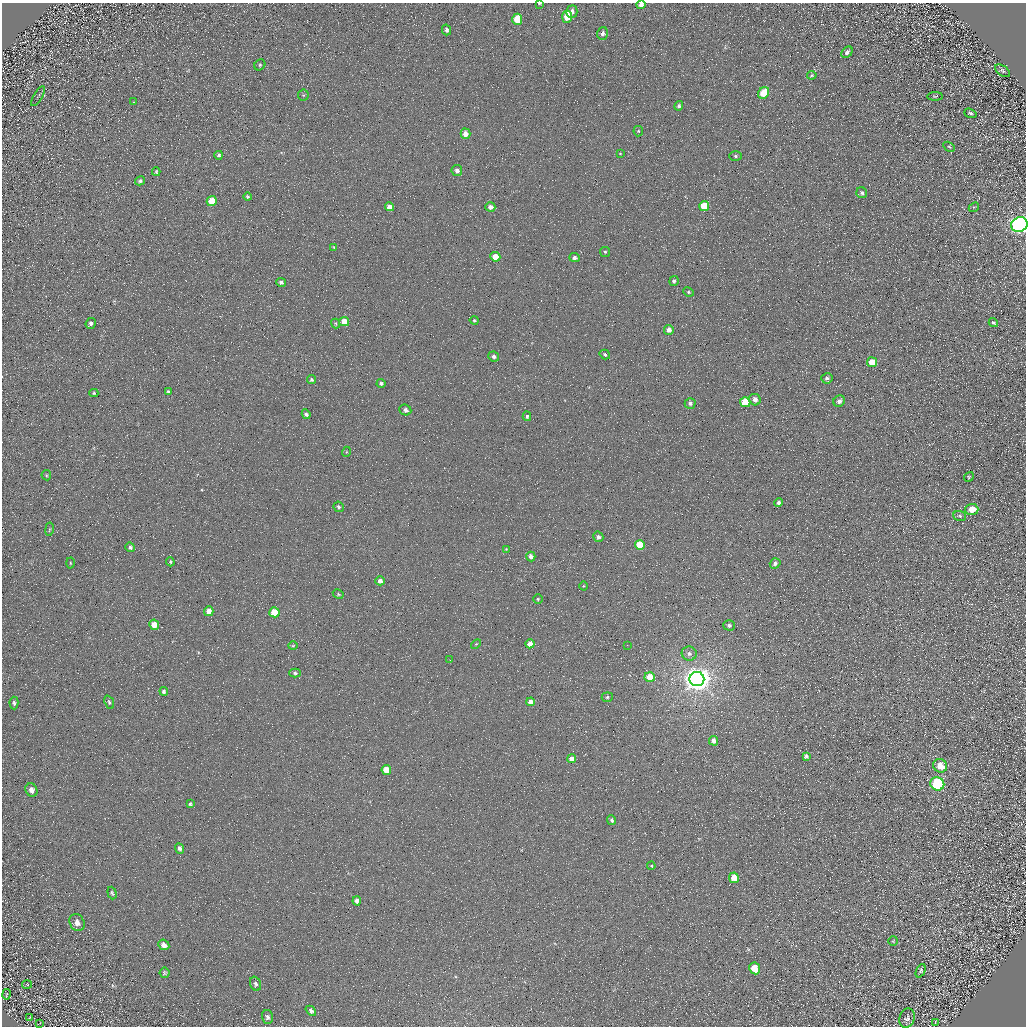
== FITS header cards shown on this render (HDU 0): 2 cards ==
NAXIS1  =                 1024 / Required FITS header
NAXIS2  =                 1024 / Required FITS header

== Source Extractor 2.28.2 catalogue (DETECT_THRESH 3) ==
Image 1024 x 1024 px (HDU 0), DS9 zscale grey, 1 PNG px = 1 image px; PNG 1028 x 1028 px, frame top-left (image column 1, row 1024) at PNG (2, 3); each listed source drawn as its Kron ellipse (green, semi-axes under 4 px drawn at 4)
Background 4.79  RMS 8.7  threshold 26.2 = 3 sigma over >= 5 px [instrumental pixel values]
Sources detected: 130; all 130 listed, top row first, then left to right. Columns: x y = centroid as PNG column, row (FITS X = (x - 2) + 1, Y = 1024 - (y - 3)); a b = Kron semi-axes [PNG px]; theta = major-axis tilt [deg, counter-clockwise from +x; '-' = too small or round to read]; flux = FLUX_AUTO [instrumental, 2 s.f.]
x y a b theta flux
539 3 3 2 - 700
641 5 4 4 - 3600
572 12 6 5 - 3000
567 17 6 5 - 14000
517 19 6 5 - 19000
447 30 5 4 - 1900
602 33 6 5 - 2300
847 52 6 5 - 1900
260 65 6 5 - 920
1002 71 8 5 -37 1200
812 75 5 4 - 740
764 93 6 5 - 15000
303 95 5 5 - 780
38 96 11 2 59 690
935 96 8 3 0 590
133 102 2 2 - 460
679 106 5 4 - 1100
970 113 6 4 -20 1000
638 131 5 5 - 740
465 134 5 5 - 5100
949 147 6 4 -30 710
620 153 4 2 - 310
219 155 4 3 - 1300
735 156 6 5 - 1100
457 170 5 5 - 2800
156 172 4 3 - 660
140 181 5 4 - 1200
862 193 5 5 - 1300
247 197 4 4 - 800
212 201 5 5 - 12000
704 206 5 5 - 16000
389 207 4 4 - 4200
490 207 5 4 - 2900
974 207 5 4 - 680
1019 225 8 7 - 350000
334 247 4 3 - 670
605 252 5 5 - 920
495 257 5 4 - 11000
574 258 5 4 - 1900
674 281 5 4 - 1300
281 282 5 4 - 1500
689 292 5 4 - 840
474 320 5 4 - 830
344 322 5 4 - 7700
336 323 5 4 - 710
993 323 5 4 - 1000
91 324 6 5 - 2300
669 330 5 5 - 3500
605 354 5 4 - 1300
494 357 5 5 - 1900
872 362 5 5 - 12000
827 378 5 5 - 1600
312 380 5 4 - 950
381 383 4 4 - 1300
168 392 3 3 - 840
94 393 4 4 - 810
755 400 6 5 - 3600
839 401 6 5 - 2700
745 402 5 5 - 23000
690 403 5 5 - 1700
405 410 6 5 - 1900
306 414 5 4 - 1500
527 416 5 4 - 1000
346 452 5 3 - 570
46 475 5 4 - 770
969 477 5 4 - 630
779 502 4 4 - 1800
339 507 5 5 - 1200
972 509 7 5 2 8300
960 516 6 5 - 1000
49 529 7 3 80 730
598 537 5 5 - 2300
640 545 5 5 - 18000
130 547 5 4 - 1500
506 549 4 3 - 490
531 556 5 4 - 2900
170 562 4 3 - 720
70 563 5 3 - 610
775 563 5 5 - 2000
380 581 5 4 - 2600
583 586 4 3 - 470
338 594 6 4 -29 810
538 599 5 4 - 800
209 611 5 4 - 5200
274 612 5 5 - 15000
154 625 5 5 - 6800
729 625 6 5 - 1600
476 644 6 3 44 650
530 644 4 4 - 5300
627 645 3 2 - 470
293 646 4 3 - 520
689 653 7 7 - 2300
450 660 2 2 - 300
295 673 6 4 -2 1000
650 677 5 5 - 11000
697 679 7 7 - 840000
164 691 4 4 - 1200
607 697 5 5 - 940
109 702 7 4 -67 1100
531 702 4 4 - 3700
14 703 6 4 -88 1200
714 741 5 4 - 3700
806 756 4 4 - 1400
572 759 4 4 - 4400
940 766 7 6 - 9200
386 770 5 4 - 12000
937 784 7 6 - 75000
31 790 7 5 -61 3200
190 804 4 3 - 870
612 820 5 4 - 1200
179 848 5 4 - 1900
651 866 4 3 - 640
734 878 5 5 - 7300
112 893 6 3 -72 800
357 901 4 4 - 2100
77 923 9 7 -59 3300
893 941 5 5 - 680
164 945 6 5 - 3200
755 968 6 5 - 12000
921 971 7 4 65 1300
164 973 5 5 - 920
256 984 7 5 -68 1300
27 985 5 3 - 520
6 994 5 2 - 400
311 1011 6 4 -42 1400
267 1017 7 5 -75 1300
29 1018 3 2 - 480
907 1018 10 7 70 2100
935 1022 4 2 - 460
40 1023 4 2 - 370
At the frame edge (FLAGS 8, measured only in part): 3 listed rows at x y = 539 3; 641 5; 1019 225